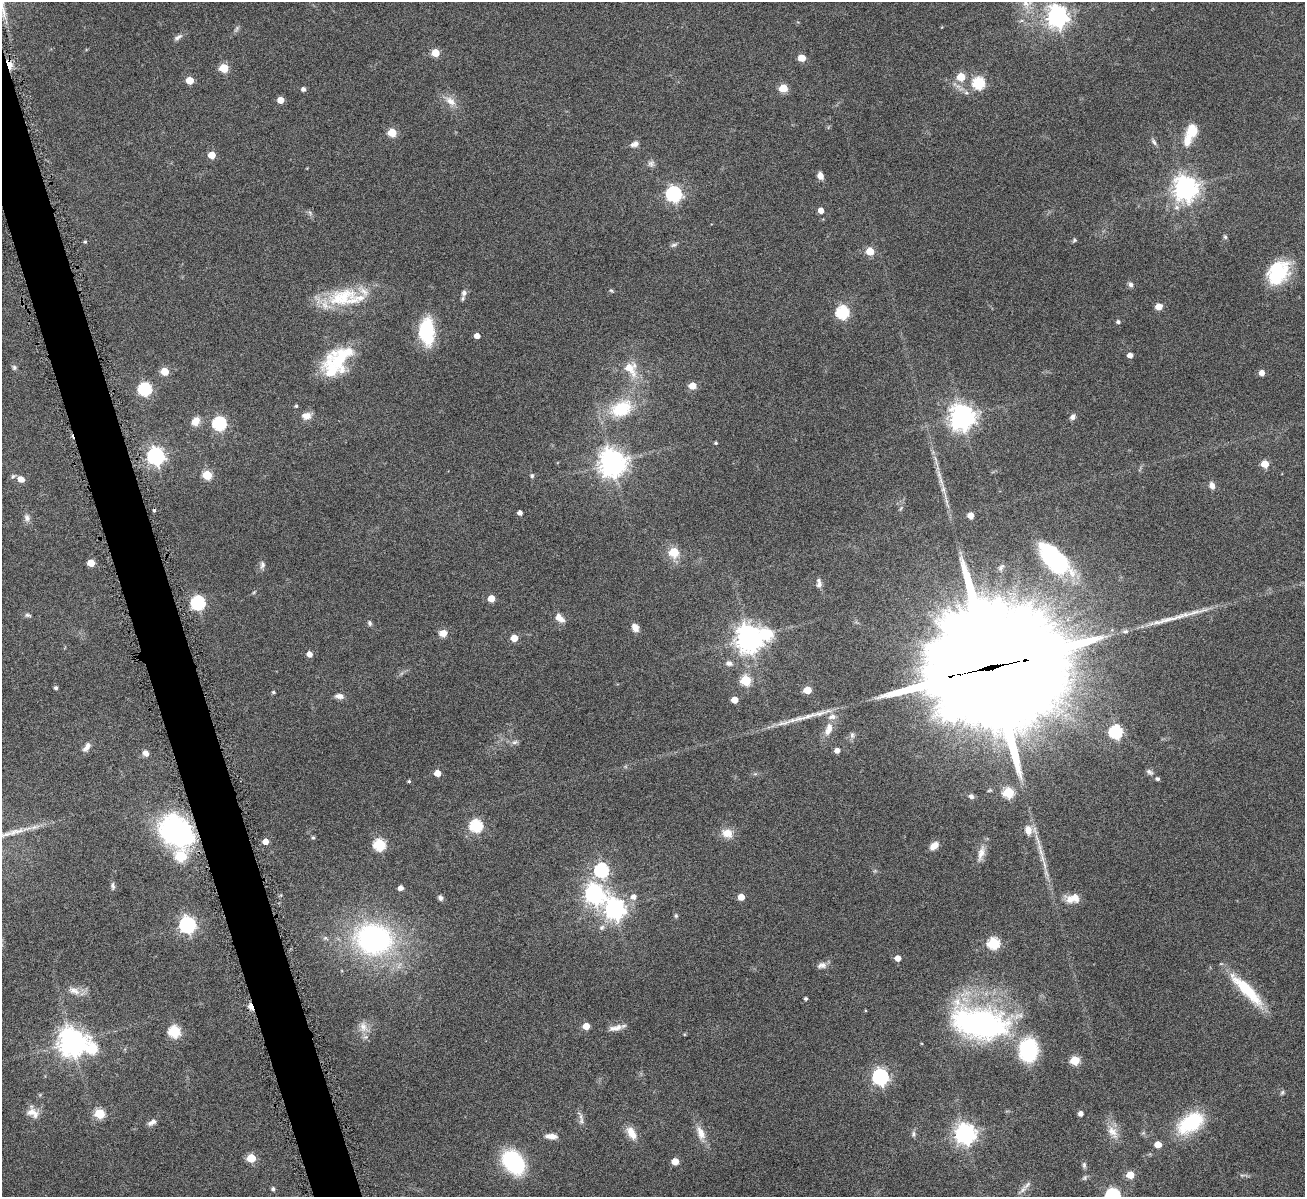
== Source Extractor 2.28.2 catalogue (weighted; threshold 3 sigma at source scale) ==
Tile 11 of 4 x 4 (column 3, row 3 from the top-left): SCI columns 2614-3916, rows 1471-2665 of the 5223 x 5210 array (HDU 1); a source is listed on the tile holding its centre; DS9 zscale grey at full resolution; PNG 1307 x 1199 px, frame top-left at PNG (2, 2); no overlay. Shown black and unused: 3% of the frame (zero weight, under 4 of 8 exposures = <1% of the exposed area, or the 3 px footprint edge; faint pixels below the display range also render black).
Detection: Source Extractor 2.28.2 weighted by HDU 2 'WHT'; one run over the whole footprint, this tile lists its part. Background 0.108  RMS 0.0052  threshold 0.0211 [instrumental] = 3 sigma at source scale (4.09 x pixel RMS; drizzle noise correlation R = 1.36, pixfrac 0.8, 0.05/0.05 arcsec/px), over >= 5 px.
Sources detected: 178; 1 inside a brighter object's white glare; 1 cosmic-ray / hot-pixel residue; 3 long thin detections or spike segments (spike, bleed or trail) — not listed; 5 inside a brighter listed object's ellipse — not listed separately; the other 168 listed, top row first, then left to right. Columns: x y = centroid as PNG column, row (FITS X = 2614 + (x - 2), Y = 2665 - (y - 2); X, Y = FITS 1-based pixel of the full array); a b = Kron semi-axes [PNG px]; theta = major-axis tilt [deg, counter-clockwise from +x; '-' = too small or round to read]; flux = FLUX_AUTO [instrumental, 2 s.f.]
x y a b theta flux
1026 3 15 9 -65 5.3
1057 16 8 7 - 330
236 29 10 4 60 1
178 37 13 6 33 1.7
435 53 5 5 - 10
802 58 5 5 - 9.1
9 64 7 4 -72 22
224 68 5 5 - 17
961 77 5 5 - 12
190 80 5 5 - 9.4
978 83 6 6 - 48
783 88 5 5 - 15
303 89 5 5 - 1.4
281 100 5 5 - 5.6
450 101 17 10 -38 4.7
1192 130 12 10 78 10
392 132 5 5 - 16
1187 141 18 11 76 5.8
1154 142 10 5 -63 1.3
635 144 10 6 22 2.1
212 155 5 5 - 8.7
651 163 9 8 - 1.6
820 176 7 5 -72 3.4
1185 188 8 8 - 450
674 194 7 6 - 120
821 210 4 4 - 3.5
1225 237 6 5 - 0.73
1074 240 6 5 - 0.71
85 242 4 4 - 0.62
674 245 9 5 24 1.1
870 251 5 5 - 11
1278 273 27 20 52 26
1131 285 7 6 - 1.4
611 290 6 4 -3 0.61
464 293 9 8 - 1.8
356 299 56 21 12 22
1159 306 5 5 - 5.7
842 312 6 6 - 58
1118 322 4 4 - 1.2
427 331 29 15 -87 27
477 336 5 4 - 3.3
1130 355 4 4 - 3
341 357 39 22 32 27
14 367 7 6 - 0.98
630 368 18 13 -47 9.3
164 371 5 5 - 12
1262 373 5 5 - 3.6
692 386 5 5 - 7.7
145 389 6 6 - 66
296 406 4 4 - 0.67
621 409 34 22 24 22
306 416 12 9 5 3.4
962 417 8 8 - 500
1073 417 7 6 - 1.7
195 421 12 10 55 4
219 423 6 6 - 76
716 443 4 3 - 0.66
155 456 7 7 - 170
612 463 9 8 - 610
1265 464 5 5 - 9.7
207 475 5 5 - 18
532 476 6 5 - 0.95
21 479 8 7 - 3.9
941 481 19 4 -72 3.5
1212 485 9 6 -68 2.3
520 513 4 4 - 2
970 515 5 5 - 4.8
27 518 11 7 -75 2
674 552 6 6 - 14
1054 559 41 19 -46 55
91 563 5 5 - 6.9
262 565 10 7 80 1.6
819 583 12 6 -87 2
491 598 5 5 - 6
198 603 6 6 - 81
28 615 9 5 -9 1.1
559 618 11 7 -41 4.3
370 623 7 5 -80 0.99
635 628 10 7 -63 3.1
443 633 9 7 12 4
514 638 5 5 - 6.6
749 638 10 8 12 620
309 654 5 5 - 3.1
729 663 9 7 -11 1.9
991 667 54 34 11 23000
746 680 6 5 - 27
56 688 4 4 - 1
807 690 5 5 - 9.9
273 692 4 3 - 0.71
339 696 10 6 -8 2.4
734 700 5 4 - 6.3
951 712 7 7 - 140
820 713 40 5 16 5.8
829 729 19 9 70 5
1116 732 6 6 - 61
514 742 9 6 26 1.4
87 747 13 6 56 2.5
837 750 5 4 - 2.7
146 753 9 7 -44 1.9
1150 772 10 6 -32 1.4
437 773 5 5 - 5.4
1157 779 4 4 - 1.1
409 781 4 3 - 0.63
1008 793 6 5 - 32
971 796 7 6 - 1.5
476 826 6 6 - 60
1028 830 12 9 -78 5
176 831 28 22 -40 110
727 833 12 10 -16 5.8
313 837 5 4 - 0.77
265 841 4 4 - 4.6
379 845 6 6 - 46
934 846 11 7 41 3.7
1040 847 14 4 -80 2.9
981 853 24 8 76 4.5
180 856 7 6 - 24
1044 865 14 4 -79 2.6
601 870 7 7 - 77
113 886 10 5 -79 1.2
401 888 5 5 - 2.4
594 894 8 8 - 220
633 897 6 6 - 2.6
741 897 5 5 - 6.6
440 898 7 5 -50 1.4
1073 898 18 10 8 5.8
615 909 8 7 - 300
676 916 6 5 - 0.76
187 925 7 7 - 150
602 927 8 7 - 1.5
374 939 35 28 -10 110
993 943 6 6 - 46
898 958 5 5 - 4.1
822 965 12 8 14 2.4
1247 990 51 11 -46 22
74 991 17 9 -22 4.2
806 998 3 3 - 0.89
251 1006 10 5 -67 2.6
980 1023 69 35 -12 110
586 1026 5 5 - 7.6
363 1027 16 10 -74 4.6
615 1028 19 7 12 3.3
174 1031 6 6 - 44
72 1042 9 8 - 660
1075 1060 5 5 - 21
880 1077 7 7 - 140
1282 1092 7 5 68 0.78
33 1113 17 10 -28 4.8
100 1113 6 5 - 26
1081 1113 4 4 - 2.3
581 1117 18 4 -67 1.9
152 1122 12 6 31 2
1191 1122 34 19 36 28
1113 1132 20 12 -58 5.8
631 1133 17 9 -59 5.6
701 1133 20 10 -68 5.4
913 1134 8 6 90 1.2
965 1134 7 7 - 310
551 1136 14 6 -2 3.6
1158 1144 5 5 - 6.3
251 1158 5 5 - 15
675 1161 5 5 - 7.1
513 1162 21 15 -52 46
1084 1165 8 5 -89 1.1
1130 1175 5 5 - 11
1085 1178 8 5 56 0.92
1027 1185 16 5 43 2.2
273 1189 4 4 - 1.1
1113 1195 6 6 - 100
Overlapping masked pixels (flux is a lower limit): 4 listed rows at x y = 9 64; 991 667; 176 831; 251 1006
Isophote crosses this tile's border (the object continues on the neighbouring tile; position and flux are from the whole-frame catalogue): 3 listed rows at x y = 1026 3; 1057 16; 1113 1195